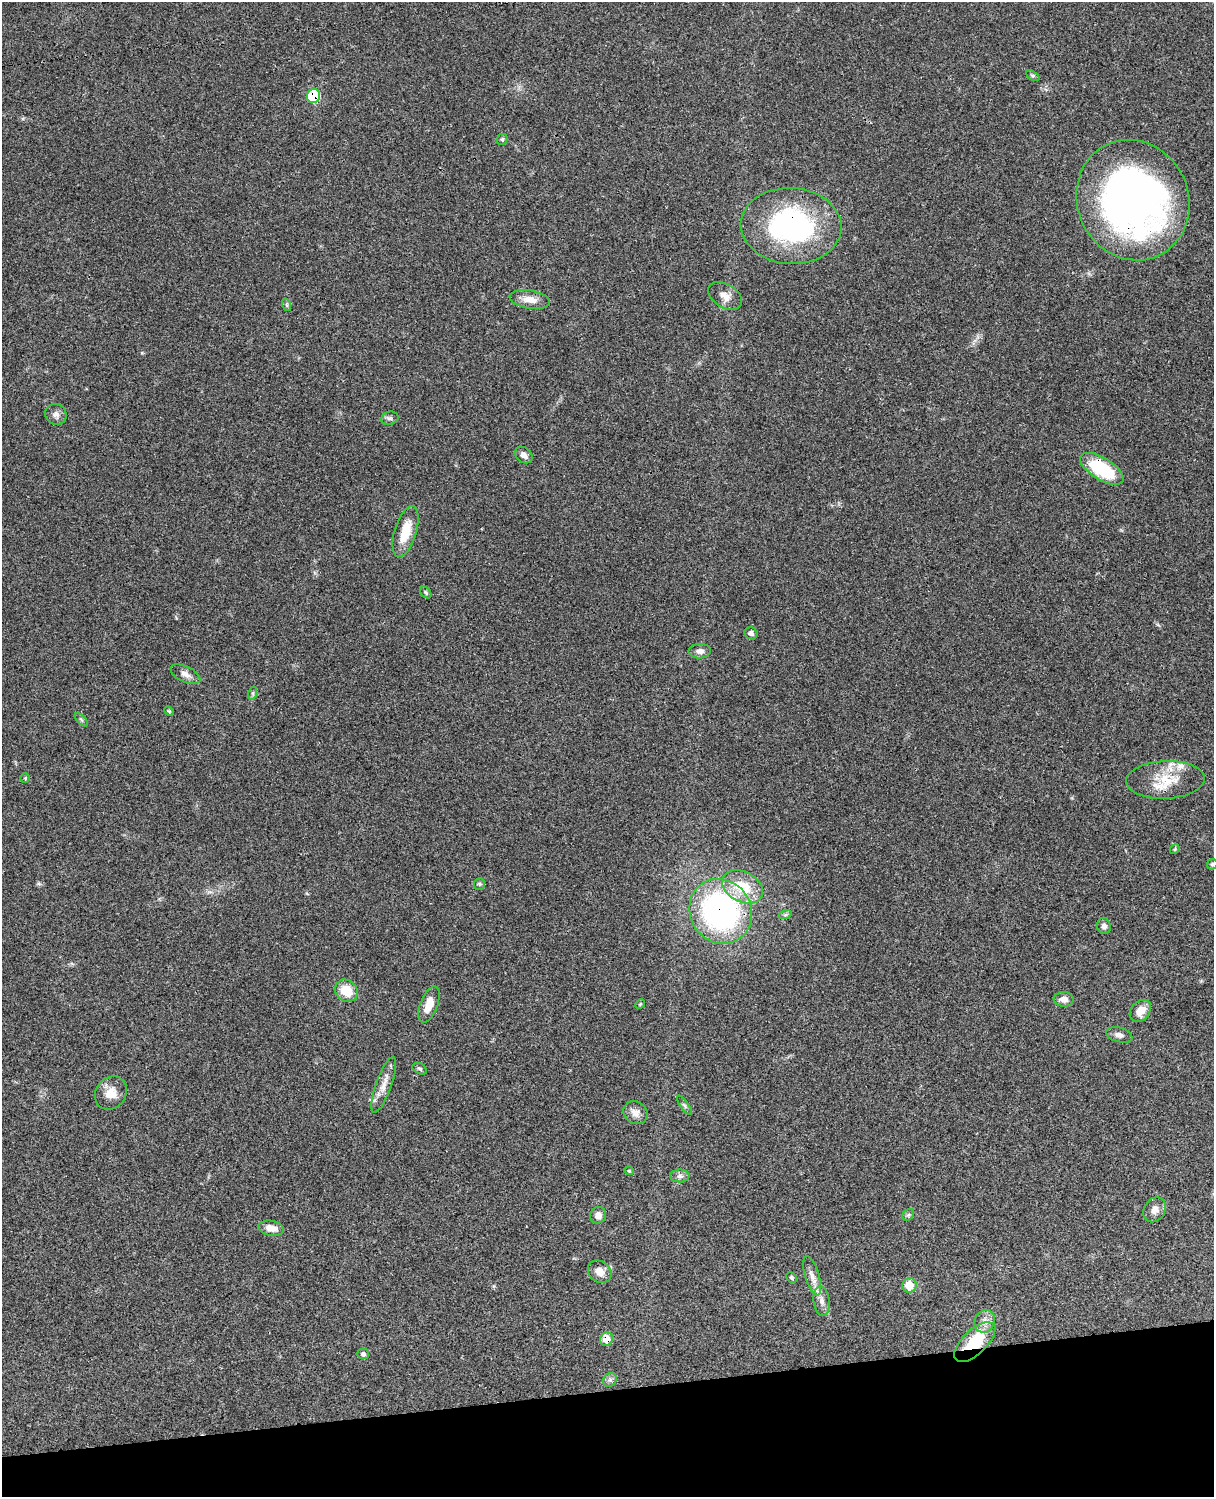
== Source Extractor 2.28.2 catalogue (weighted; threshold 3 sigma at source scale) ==
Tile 10 of 4 x 3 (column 2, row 3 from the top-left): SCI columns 1334-2545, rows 276-1770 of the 5086 x 4925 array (HDU 1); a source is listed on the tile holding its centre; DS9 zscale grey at full resolution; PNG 1216 x 1499 px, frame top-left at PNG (2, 2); each listed source drawn as its Kron ellipse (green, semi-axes under 4 px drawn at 4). Shown black and unused: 7% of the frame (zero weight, under 3 of 4 exposures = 6% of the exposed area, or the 3 px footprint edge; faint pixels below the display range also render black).
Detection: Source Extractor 2.28.2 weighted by HDU 2 'WHT'; one run over the whole footprint, this tile lists its part. Background 0.0982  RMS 0.0063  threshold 0.0284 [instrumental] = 3 sigma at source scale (4.5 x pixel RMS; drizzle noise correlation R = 1.50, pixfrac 1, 0.05/0.05 arcsec/px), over >= 5 px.
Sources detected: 57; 1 inside a brighter listed object's ellipse — not listed separately; the other 56 listed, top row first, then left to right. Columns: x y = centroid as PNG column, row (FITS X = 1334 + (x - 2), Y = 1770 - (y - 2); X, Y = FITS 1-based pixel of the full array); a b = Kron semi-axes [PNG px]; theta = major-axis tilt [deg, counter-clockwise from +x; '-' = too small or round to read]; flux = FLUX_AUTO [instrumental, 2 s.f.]
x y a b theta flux
1033 76 7 4 -30 0.98
314 96 7 6 - 28
502 139 5 5 - 1.1
1133 200 61 55 -65 350
791 226 50 38 -4 110
725 296 19 11 -32 5.6
530 300 20 9 -9 7.1
287 305 6 4 -71 0.82
56 414 11 10 - 3.2
390 418 9 6 13 1.6
524 455 10 7 -38 2.9
1102 469 24 11 -31 39
406 532 26 11 73 14
426 592 7 4 -50 0.99
751 633 6 6 - 1.8
700 651 11 7 3 2.9
185 674 16 8 -26 3.6
253 693 6 4 72 1
169 711 5 4 - 0.58
81 720 8 3 -45 0.82
25 778 5 5 - 0.73
1165 780 39 19 3 20
1175 849 5 4 - 0.79
1212 864 6 5 - 0.96
479 884 6 5 - 1
742 887 22 15 -28 20
721 911 33 30 -56 160
785 915 7 4 18 1.1
1104 926 8 6 -77 2.3
346 991 12 10 -39 12
1064 999 10 7 -2 4.3
429 1004 19 8 69 8.4
640 1004 5 4 - 0.68
1140 1011 12 9 48 6.8
1119 1035 13 7 -15 2.9
420 1069 8 5 -30 1.1
384 1085 29 7 71 6.8
111 1093 17 15 51 8.3
685 1105 11 3 -54 1.2
636 1113 13 11 -36 4.7
629 1171 5 4 - 0.64
680 1176 10 6 -1 2.1
1155 1210 13 10 57 4.7
598 1215 8 8 - 3.9
908 1215 7 5 44 1.1
271 1228 13 7 -10 6.3
600 1272 12 10 -38 5.8
812 1276 20 7 -73 5.2
791 1278 6 4 -47 1
909 1285 7 7 - 11
822 1301 15 8 -82 4
985 1321 12 10 68 4.7
606 1339 7 6 - 8.9
975 1342 26 12 43 29
363 1354 6 5 - 1.2
610 1380 7 6 - 1.8
Overlapping masked pixels (flux is a lower limit): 7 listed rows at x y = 314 96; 1133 200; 791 226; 1102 469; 721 911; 606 1339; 975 1342